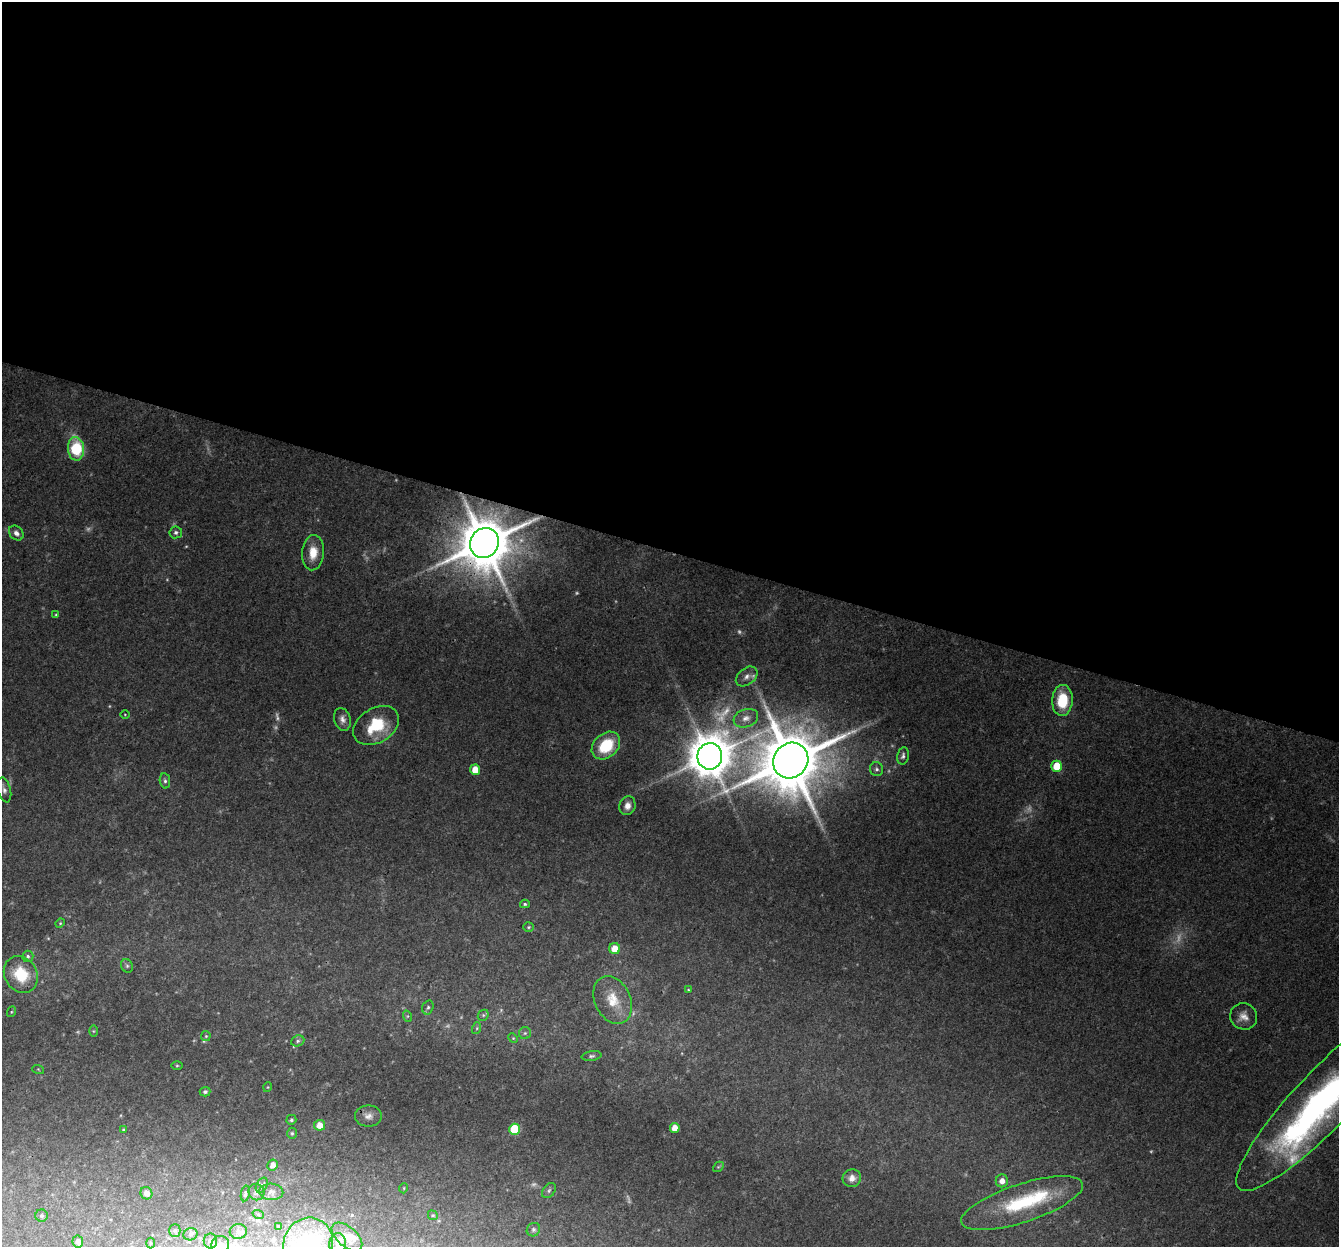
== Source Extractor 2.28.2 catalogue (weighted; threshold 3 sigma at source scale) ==
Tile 3 of 4 x 4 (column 3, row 1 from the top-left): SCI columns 2694-4030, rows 4008-5252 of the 5396 x 5587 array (HDU 1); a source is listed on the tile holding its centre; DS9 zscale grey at full resolution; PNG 1341 x 1249 px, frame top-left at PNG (2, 2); each listed source drawn as its Kron ellipse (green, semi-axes under 4 px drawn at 4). Shown black and unused: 44% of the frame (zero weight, under 3 of 4 exposures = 5% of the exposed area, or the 3 px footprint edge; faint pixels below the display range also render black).
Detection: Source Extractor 2.28.2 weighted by HDU 2 'WHT'; one run over the whole footprint, this tile lists its part. Background 0.0834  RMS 0.0054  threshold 0.0242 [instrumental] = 3 sigma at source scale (4.5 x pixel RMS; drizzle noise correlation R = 1.50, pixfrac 1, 0.0396/0.0396 arcsec/px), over >= 5 px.
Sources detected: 104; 18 too faint to see at this stretch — neither listed nor drawn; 4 inside a brighter listed object's ellipse — not listed separately; the other 82 listed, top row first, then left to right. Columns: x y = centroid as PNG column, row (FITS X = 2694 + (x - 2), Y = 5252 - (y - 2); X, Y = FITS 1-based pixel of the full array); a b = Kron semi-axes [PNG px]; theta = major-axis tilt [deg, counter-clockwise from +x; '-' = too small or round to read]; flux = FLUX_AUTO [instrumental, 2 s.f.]
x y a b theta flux
76 449 12 8 -86 31
176 532 6 6 - 1.4
16 533 8 6 -46 2.5
484 543 15 14 - 3600
313 553 17 11 86 9.2
56 615 3 3 - 0.55
747 676 12 8 37 3.3
1062 700 15 10 88 21
125 714 4 3 - 0.42
746 718 13 9 19 3.7
342 719 11 8 -72 2.9
376 725 25 17 32 22
606 746 16 12 42 23
710 756 13 12 - 2100
903 756 9 5 78 1.6
791 761 18 17 - 4800
1057 766 5 5 - 14
877 769 7 6 - 1.6
475 770 5 5 - 8.7
165 781 7 5 -80 1.4
4 790 12 6 -76 2.3
627 806 9 8 - 3.7
525 904 5 4 - 0.9
60 923 5 4 - 0.63
529 927 5 4 - 0.77
615 949 5 5 - 8
28 956 6 5 - 1.2
127 966 7 5 -63 1.1
21 974 19 16 -58 19
688 990 4 3 - 0.47
613 1000 25 17 -66 14
428 1007 7 5 73 1.2
11 1012 5 3 - 0.52
483 1015 6 5 - 0.94
407 1016 6 4 -72 0.67
1244 1016 14 13 - 5
477 1028 6 4 72 0.72
93 1031 6 4 -90 0.58
525 1033 6 6 - 1.2
206 1036 5 5 - 0.71
513 1038 5 4 - 0.57
298 1041 7 5 23 1.4
591 1056 10 5 9 1.3
177 1066 5 3 - 0.59
38 1069 6 3 -19 0.52
268 1087 5 3 - 0.43
205 1092 5 4 - 1.1
1324 1100 123 28 46 240
368 1116 13 10 -1 3.8
291 1120 5 5 - 1.1
320 1125 5 5 - 6.5
675 1128 5 5 - 5.9
514 1129 5 5 - 29
123 1130 4 3 - 0.47
292 1133 5 5 - 0.84
273 1165 6 5 - 3.3
718 1167 6 4 43 0.74
852 1178 9 8 - 4.6
1002 1181 6 6 - 3.5
262 1185 8 5 61 1.4
404 1188 5 3 - 0.44
549 1191 8 6 51 1.3
256 1192 8 8 - 2
271 1192 12 8 -3 2.8
146 1193 6 5 - 3.5
245 1193 8 4 78 1.2
1022 1203 64 19 18 42
258 1214 6 3 -19 0.56
433 1215 5 4 - 0.71
42 1216 6 6 - 0.93
278 1227 3 2 - 0.55
175 1230 6 5 - 1
533 1230 7 6 - 1.2
238 1232 9 7 8 2
190 1234 7 6 - 1.4
347 1237 18 10 -41 5.5
78 1241 6 5 - 3.1
210 1241 7 6 - 1.8
150 1243 5 3 - 0.57
338 1244 11 8 89 3.2
220 1245 9 8 - 4.2
308 1245 27 25 70 79
Overlapping masked pixels (flux is a lower limit): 2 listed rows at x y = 484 543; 710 756
Isophote crosses this tile's border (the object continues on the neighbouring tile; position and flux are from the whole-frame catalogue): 3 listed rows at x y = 1324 1100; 220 1245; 308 1245